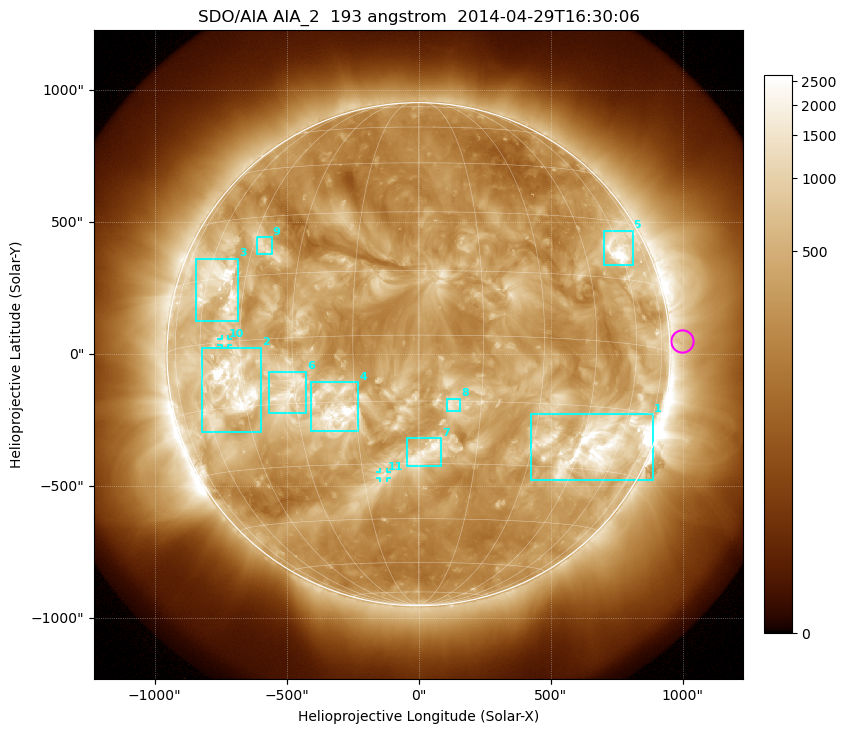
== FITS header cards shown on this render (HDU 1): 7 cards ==
TELESCOP= 'SDO/AIA'
INSTRUME= 'AIA_2'
WAVELNTH=                  193
WAVEUNIT= 'angstrom'
DATE-OBS= '2014-04-29T16:30:06.84'
CTYPE1  = 'HPLN-TAN'
CTYPE2  = 'HPLT-TAN'

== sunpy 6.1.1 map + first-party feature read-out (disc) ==
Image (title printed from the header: SDO/AIA AIA_2  193 angstrom  2014-04-29T16:30:06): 1024 x 1024 px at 2.4 arcsec/px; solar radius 953 arcsec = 397 px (full disc in frame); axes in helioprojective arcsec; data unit not stated in the header (colour bar unlabelled)
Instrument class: DISC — disc imager (sunpy class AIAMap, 193 A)
Bright regions (active regions / flare kernels): reference = the median radial profile (limb darkening/brightening removed); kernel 9 px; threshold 5 sigma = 826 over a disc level ~317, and >= 1.15x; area >= 12 px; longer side >= 10 px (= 24 arcsec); searched inside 0.97 R_sun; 11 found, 11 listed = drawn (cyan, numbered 1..; 2 of them under ~33 arcsec drawn as corner ticks so the feature stays visible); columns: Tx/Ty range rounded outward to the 5 arcsec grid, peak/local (2 s.f.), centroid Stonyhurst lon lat
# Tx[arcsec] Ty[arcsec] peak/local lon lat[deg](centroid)
1 425..890 -475..-225 12 +51 -24
2 -820..-595 -295..25 14 -48 -11
3 -845..-685 125..365 10 -54 +13
4 -410..-225 -290..-105 8.7 -20 -17
5 700..810 335..470 14 +59 +23
6 -570..-425 -225..-65 4.9 -32 -12
7 -45..90 -425..-320 5.4 +2 -27
8 105..160 -215..-165 5.2 +8 -16
9 -615..-555 380..445 4.8 -42 +22
10 -750..-720 35..60 5.1 -50 +0
11 -150..-120 -470..-445 3.2 -10 -33
Off-limb structures (1.02-1.3 R_sun): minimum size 162 px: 2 found; the strongest spans PA ~215..305 deg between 1.02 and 1.3 R_sun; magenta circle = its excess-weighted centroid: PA ~275 deg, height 1.05 R_sun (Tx ~1000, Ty ~50 arcsec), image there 1.5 x the reference